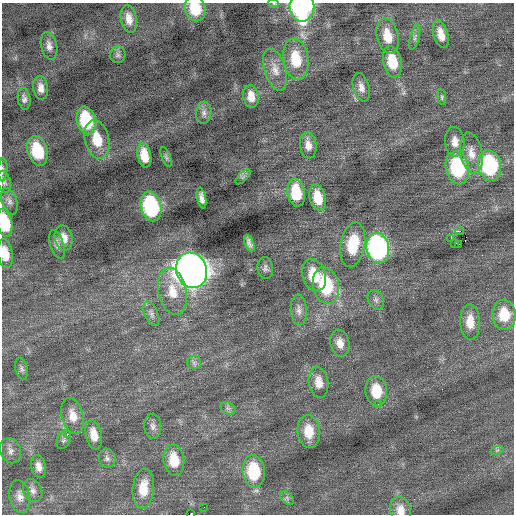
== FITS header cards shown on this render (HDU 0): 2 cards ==
NAXIS1  =                  512 / Axis length
NAXIS2  =                  512 / Axis length

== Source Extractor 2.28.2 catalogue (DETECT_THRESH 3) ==
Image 512 x 512 px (HDU 0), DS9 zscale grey, 1 PNG px = 1 image px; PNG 516 x 516 px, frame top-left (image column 1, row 512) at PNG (2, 3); each listed source drawn as its Kron ellipse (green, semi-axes under 4 px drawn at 4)
Background 0.0339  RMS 0.78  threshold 2.33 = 3 sigma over >= 5 px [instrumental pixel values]
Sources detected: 83; all 83 listed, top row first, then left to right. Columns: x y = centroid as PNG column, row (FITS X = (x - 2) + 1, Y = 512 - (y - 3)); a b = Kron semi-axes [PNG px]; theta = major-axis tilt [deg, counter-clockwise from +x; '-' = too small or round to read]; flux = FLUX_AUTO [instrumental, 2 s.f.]
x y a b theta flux
274 4 5 3 - 49
302 7 15 12 -89 10000
195 9 13 10 -71 1700
129 19 14 8 -80 480
441 34 14 7 -73 580
387 36 18 10 -77 960
415 37 13 4 74 150
49 46 14 8 -77 310
118 55 8 8 - 160
296 59 21 12 -81 1500
392 62 16 9 -78 1400
275 70 22 10 -72 580
361 87 15 8 -74 340
41 88 12 7 -81 350
251 96 11 7 -81 490
442 97 8 4 -82 78
24 99 11 6 -81 200
204 113 11 7 86 260
86 120 14 9 -76 2800
97 139 20 12 -77 1400
455 142 15 9 -85 480
308 145 13 8 -83 390
37 151 15 10 -73 2000
471 153 21 11 -80 730
144 155 12 6 -78 920
166 157 10 4 -70 110
490 165 15 11 -80 5200
457 168 17 11 -77 4000
3 170 11 4 87 140
243 177 9 3 45 110
4 182 11 6 -77 170
296 193 14 8 -80 1600
201 198 10 4 -78 260
318 198 13 8 -77 1000
9 201 14 7 -71 250
151 206 15 10 -76 5400
5 223 14 7 -81 2300
459 231 4 2 - 2500
64 238 13 9 -78 510
451 238 4 2 - 1000
249 243 9 4 -66 210
57 244 15 6 -73 240
455 244 3 2 - 170
353 245 23 12 80 1900
458 245 3 2 - 170
378 248 15 11 -80 12000
5 254 14 7 -81 780
265 268 11 7 -80 190
192 270 18 15 -71 66000
314 275 16 11 -71 1400
326 285 19 13 -78 3400
172 291 24 14 -78 1100
376 300 10 7 -63 200
299 310 15 8 -86 340
151 314 13 6 -67 230
504 315 15 12 -86 1300
470 322 18 10 -88 840
340 343 13 9 -79 460
194 363 7 6 - 150
22 369 11 6 -77 160
319 382 15 9 -82 590
376 391 15 10 -84 1400
378 404 3 2 - 96
228 408 8 5 -30 140
73 416 18 11 -75 700
153 426 12 8 -87 250
309 431 16 11 -84 1100
67 434 3 2 - 140
94 435 15 8 -78 630
64 440 10 6 65 140
497 450 7 4 18 86
10 451 13 10 -67 320
107 458 9 8 - 200
174 460 16 10 -82 1200
39 467 11 7 -76 350
254 471 16 11 -83 2700
143 488 20 10 85 1100
33 491 12 9 -65 300
20 496 16 10 -80 430
287 498 8 5 -46 130
204 507 2 2 - 48
400 510 13 10 -75 530
191 514 2 2 - 2500
At the frame edge (FLAGS 8, measured only in part): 8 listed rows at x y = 274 4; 302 7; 195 9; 3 170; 5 223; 5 254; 400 510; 191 514